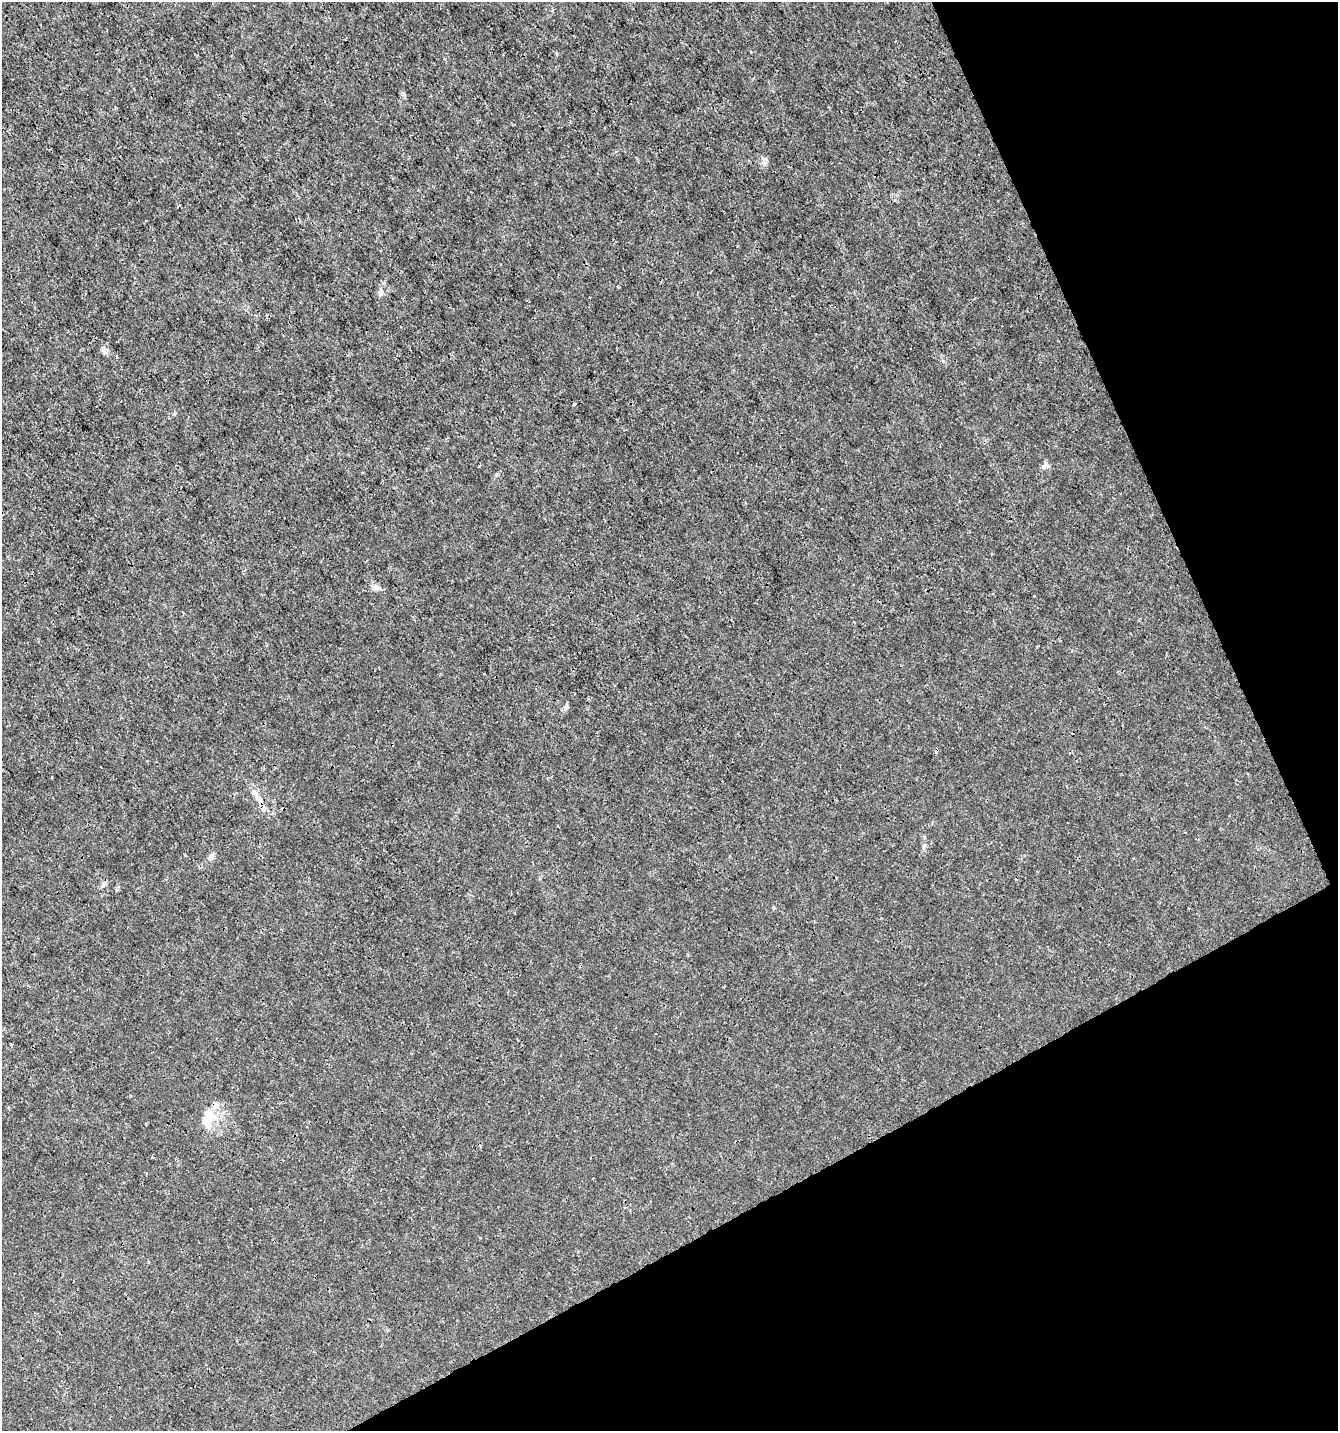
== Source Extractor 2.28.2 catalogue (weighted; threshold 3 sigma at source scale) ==
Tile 12 of 4 x 4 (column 4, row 3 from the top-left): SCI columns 4104-5439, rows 1433-2861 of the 5595 x 5720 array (HDU 1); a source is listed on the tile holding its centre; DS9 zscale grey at full resolution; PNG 1340 x 1433 px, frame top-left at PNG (2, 2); no overlay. Shown black and unused: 24% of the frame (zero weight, under 3 of 4 exposures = <1% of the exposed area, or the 3 px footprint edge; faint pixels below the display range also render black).
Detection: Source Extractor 2.28.2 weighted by HDU 2 'WHT'; one run over the whole footprint, this tile lists its part. Background 3.30e-04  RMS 9.5e-04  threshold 0.00425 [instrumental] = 3 sigma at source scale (4.5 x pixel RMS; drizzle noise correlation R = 1.50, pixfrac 1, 0.0396/0.0396 arcsec/px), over >= 5 px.
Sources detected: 15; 1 cosmic-ray / hot-pixel residue — not listed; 1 inside a brighter listed object's ellipse — not listed separately; the other 13 listed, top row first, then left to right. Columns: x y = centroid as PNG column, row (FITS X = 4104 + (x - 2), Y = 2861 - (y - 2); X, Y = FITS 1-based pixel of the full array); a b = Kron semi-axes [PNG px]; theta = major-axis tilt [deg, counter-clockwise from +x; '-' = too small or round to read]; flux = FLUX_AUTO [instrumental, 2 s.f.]
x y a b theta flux
557 54 4 3 - 0.15
380 293 9 7 77 0.35
574 404 3 3 - 0.21
1046 465 7 6 - 0.55
374 587 10 6 -14 0.38
566 706 11 4 71 0.23
260 802 19 6 -75 0.74
211 857 11 6 50 0.35
103 884 9 5 54 0.26
11 1045 3 3 - 0.11
216 1105 9 7 73 0.42
206 1122 18 12 -83 1.5
146 1124 3 2 - 0.085
Overlapping masked pixels (flux is a lower limit): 1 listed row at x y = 260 802
Unlisted compact peaks at least as high as the median listed source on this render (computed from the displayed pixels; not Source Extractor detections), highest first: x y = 1034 596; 174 414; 404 94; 104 352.